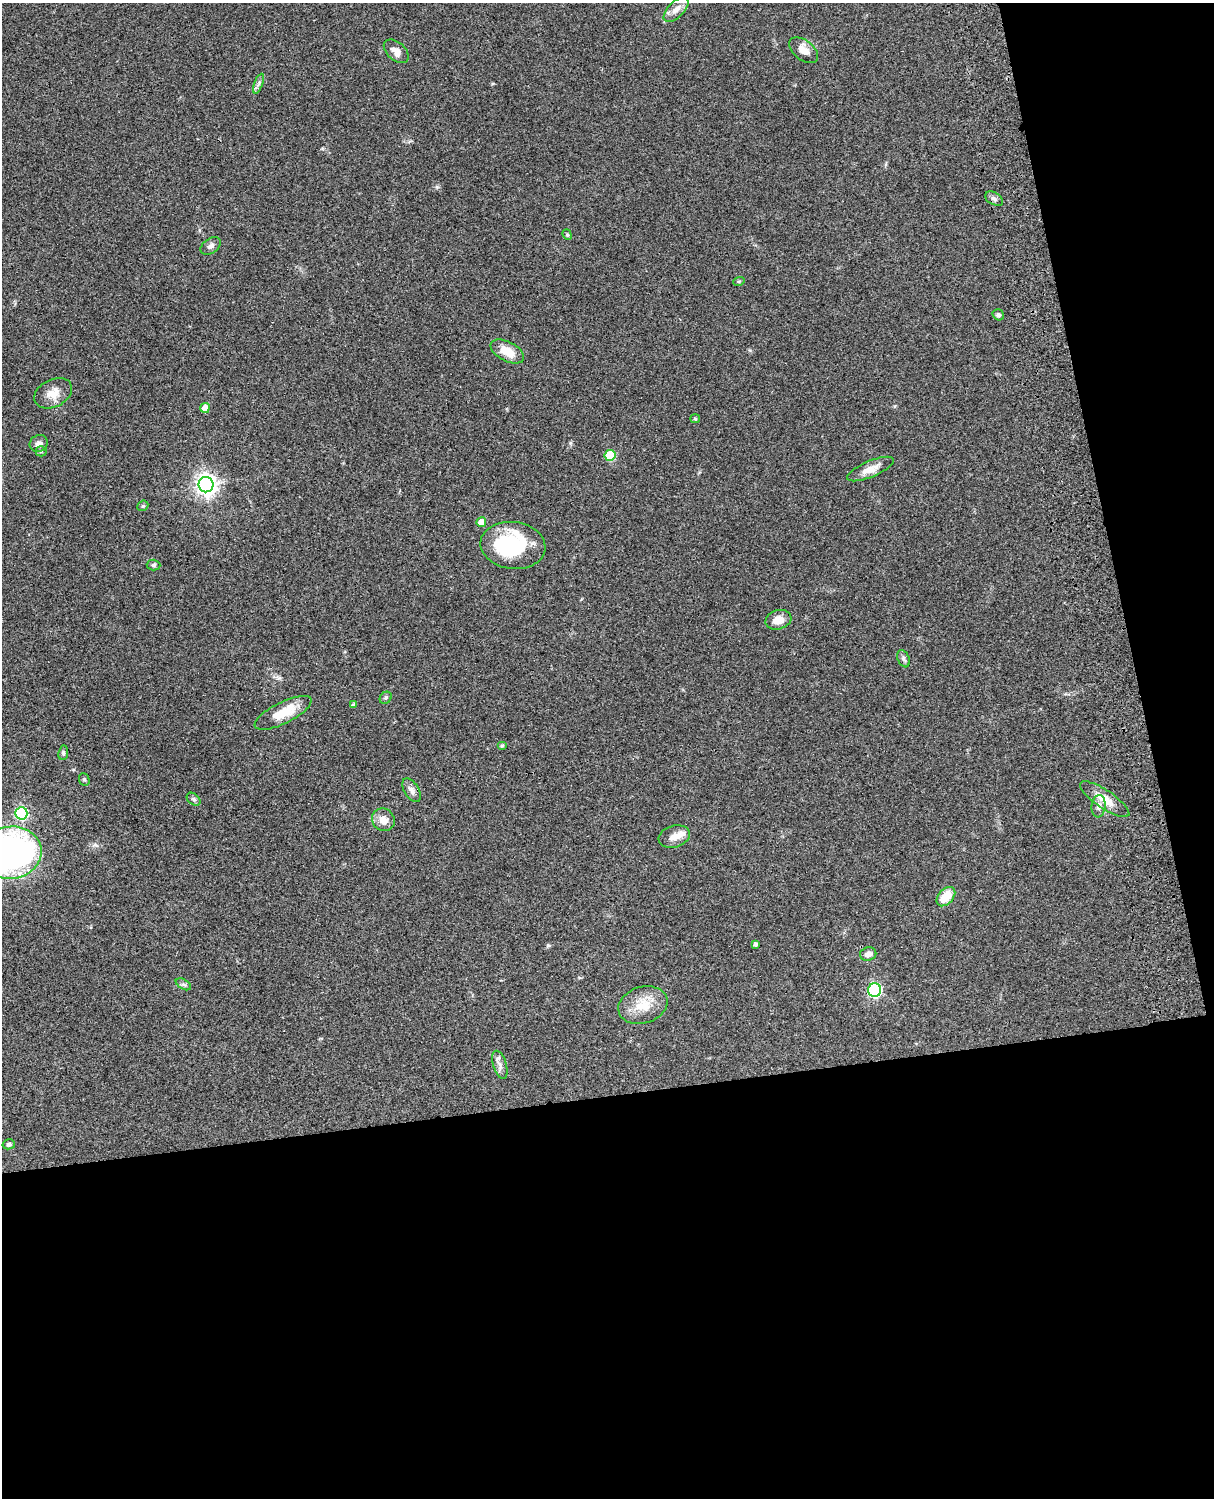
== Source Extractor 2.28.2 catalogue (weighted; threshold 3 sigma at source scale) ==
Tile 12 of 4 x 3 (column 4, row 3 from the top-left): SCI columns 3759-4970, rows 277-1772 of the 5090 x 4927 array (HDU 1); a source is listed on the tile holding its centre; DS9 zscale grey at full resolution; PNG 1216 x 1500 px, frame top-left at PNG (2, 3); each listed source drawn as its Kron ellipse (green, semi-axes under 4 px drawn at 4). Shown black and unused: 33% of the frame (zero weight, under 3 of 4 exposures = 6% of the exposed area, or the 3 px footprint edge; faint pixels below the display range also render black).
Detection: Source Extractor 2.28.2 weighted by HDU 2 'WHT'; one run over the whole footprint, this tile lists its part. Background 0.0756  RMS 0.0057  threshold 0.0257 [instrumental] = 3 sigma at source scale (4.5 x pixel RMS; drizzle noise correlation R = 1.50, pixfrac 1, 0.05/0.05 arcsec/px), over >= 5 px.
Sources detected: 48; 1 inside a brighter object's white glare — neither listed nor drawn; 1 inside a brighter listed object's ellipse — not listed separately; the other 46 listed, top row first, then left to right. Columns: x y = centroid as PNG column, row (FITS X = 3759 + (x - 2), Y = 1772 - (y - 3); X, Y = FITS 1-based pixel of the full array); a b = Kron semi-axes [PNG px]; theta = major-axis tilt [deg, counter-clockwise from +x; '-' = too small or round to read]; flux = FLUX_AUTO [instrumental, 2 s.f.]
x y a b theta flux
676 9 16 8 45 3.8
804 50 17 9 -38 5.6
396 51 14 9 -41 4.7
259 84 10 3 69 1.4
994 199 10 6 -29 1.8
567 235 5 4 - 0.85
211 246 11 7 35 2.3
739 281 6 3 18 0.6
998 315 6 5 - 1.4
507 352 18 9 -27 9.2
53 393 20 13 27 7.3
205 408 5 5 - 5.6
695 419 5 4 - 0.64
39 444 9 8 - 2.6
41 451 5 5 - 0.89
610 455 5 5 - 28
870 469 25 8 23 5.9
206 485 8 7 - 360
143 506 6 5 - 0.75
481 522 5 4 - 8
513 545 32 23 -7 45
153 565 7 5 -2 1.2
778 620 13 9 16 5.6
903 659 9 5 -68 1.4
386 698 6 5 - 0.95
353 705 4 4 - 1.6
283 713 31 10 27 13
502 746 5 4 - 0.66
63 753 7 5 82 1
84 780 6 5 - 0.88
411 790 13 7 -58 2.5
194 799 8 5 -41 1.1
1105 799 29 9 -34 8.5
1099 806 11 7 84 2.6
21 813 6 6 - 63
383 820 12 10 -43 5.3
674 836 16 11 17 4.7
11 853 31 26 9 190
946 897 11 7 48 12
755 944 4 3 - 1.4
868 954 8 6 13 3
183 984 8 5 -30 1.4
875 990 7 6 - 89
643 1005 25 18 17 13
500 1065 14 6 -73 2.8
9 1144 6 5 - 1.2
Isophote crosses this tile's border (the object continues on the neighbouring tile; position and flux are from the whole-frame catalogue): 1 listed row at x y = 11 853